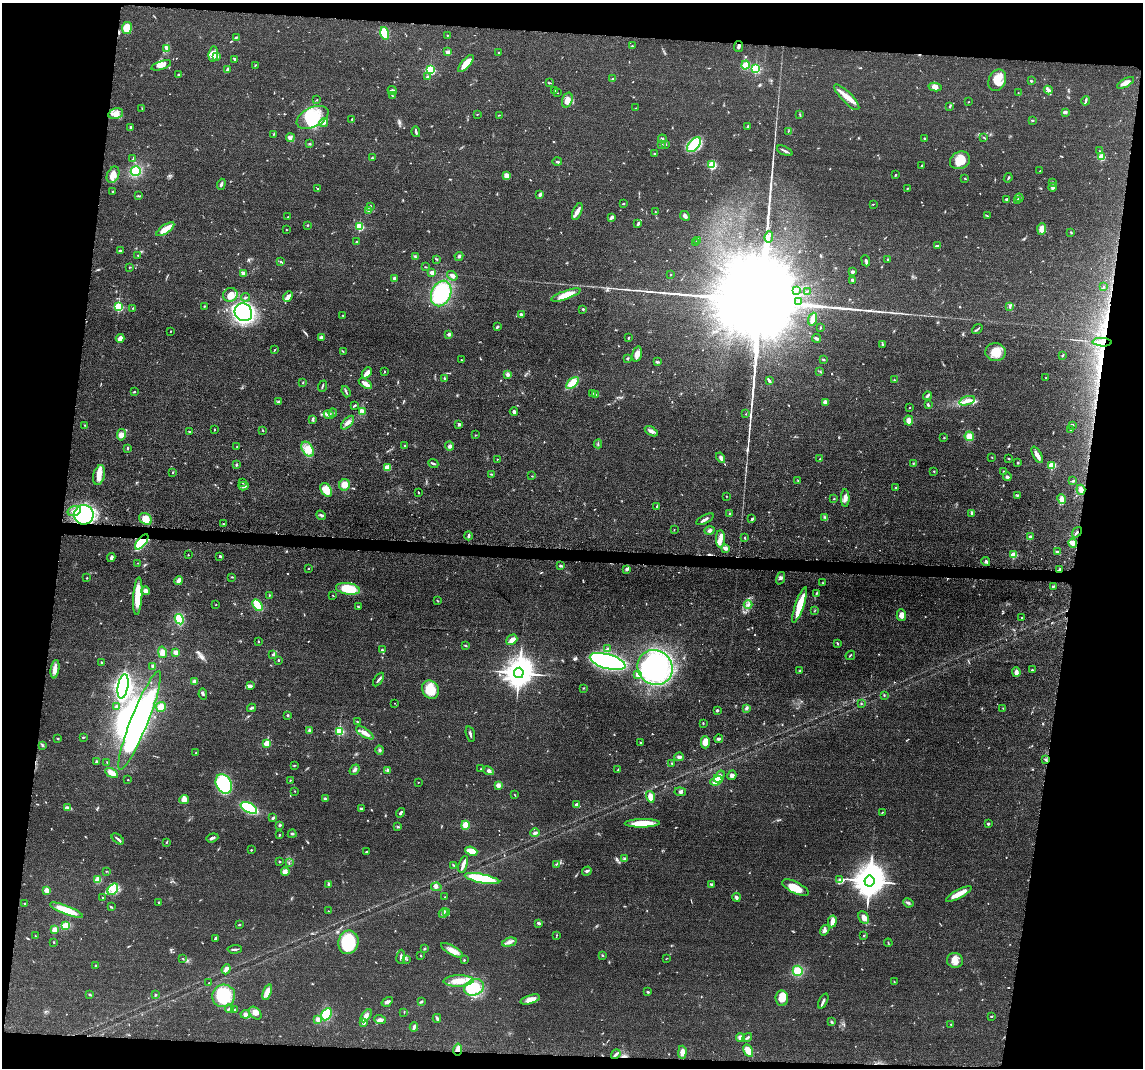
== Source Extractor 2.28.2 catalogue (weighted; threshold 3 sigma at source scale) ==
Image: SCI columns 14-4577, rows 229-4491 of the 4591 x 4659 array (HDU 1 of 3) = the unmasked area's bounding box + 8 px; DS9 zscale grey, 4 x 4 block average (1 PNG px = mean of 4 x 4 image px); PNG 1145 x 1070 px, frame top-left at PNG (2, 3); each listed source drawn as its Kron ellipse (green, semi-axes under 4 px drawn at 4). Shown black and unused: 16% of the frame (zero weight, under 3 of 5 exposures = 4% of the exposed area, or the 3 px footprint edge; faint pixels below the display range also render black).
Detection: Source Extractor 2.28.2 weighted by HDU 2 'WHT'. Background 0.0483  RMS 0.0056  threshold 0.0254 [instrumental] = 3 sigma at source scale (4.5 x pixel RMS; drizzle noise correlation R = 1.50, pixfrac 1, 0.05/0.05 arcsec/px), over >= 5 px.
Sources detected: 753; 4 too faint to see at this stretch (4 x 4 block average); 9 inside a brighter object's white glare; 2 cosmic-ray / hot-pixel residue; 3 long thin detections or spike segments (spike, bleed or trail) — neither listed nor drawn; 7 coinciding with a brighter row at this scale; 42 inside a brighter listed object's ellipse — not listed separately; of the other 686, all 500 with FLUX_AUTO >= 1.55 (the completeness limit of this list) listed and drawn (186 fainter detections not listed), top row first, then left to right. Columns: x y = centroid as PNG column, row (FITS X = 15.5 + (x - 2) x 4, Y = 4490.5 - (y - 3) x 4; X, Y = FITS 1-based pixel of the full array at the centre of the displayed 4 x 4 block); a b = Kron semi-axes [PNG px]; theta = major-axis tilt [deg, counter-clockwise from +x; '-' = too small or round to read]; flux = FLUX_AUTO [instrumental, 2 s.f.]
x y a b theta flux
127 28 6 5 - 52
385 33 6 4 -74 110
447 35 2 2 - 1.6
236 37 3 2 - 4
632 46 2 2 - 1.8
738 47 5 2 - 7.8
166 48 4 4 - 7.8
448 52 3 2 - 15
499 53 2 2 - 1.8
213 54 8 4 82 31
216 56 2 2 - 60
235 59 4 2 - 4.5
466 63 11 3 48 49
161 65 10 4 17 20
255 65 3 2 - 1.8
745 65 4 4 - 29
756 68 2 2 - 370
227 69 3 2 - 7.6
430 70 2 2 - 450
179 75 3 3 - 3.9
427 77 2 2 - 2.7
612 79 2 2 - 2.1
997 80 11 8 66 47
1031 81 2 2 - 4.5
549 83 3 2 - 2.6
1126 83 9 4 28 21
935 87 6 4 -12 18
392 90 4 3 - 7.4
1048 90 4 3 - 8.5
554 91 2 2 - 2.3
557 92 3 2 - 2.3
1018 93 2 2 - 1.7
392 96 3 2 - 2.8
847 97 17 5 -46 35
317 100 2 2 - 1.6
567 100 8 5 72 20
1086 101 5 2 - 4.8
968 102 2 2 - 1.9
950 106 3 2 - 3.7
142 108 2 2 - 2
636 108 2 2 - 1.9
1065 112 4 2 - 6.8
116 114 7 5 13 21
477 114 2 2 - 1.6
800 114 2 2 - 2.1
499 115 2 2 - 1.7
312 117 17 9 26 120
352 119 2 2 - 2.6
1032 121 3 2 - 1.8
324 123 4 3 - 7.7
748 126 3 2 - 2.7
131 127 2 2 - 4.2
788 131 2 2 - 1.9
416 132 5 2 - 7.6
274 134 2 2 - 2.2
290 138 4 4 - 8.3
924 138 2 2 - 3.1
984 138 3 2 - 3
662 139 4 3 - 5.3
309 144 2 2 - 2.3
666 144 2 2 - 2.4
661 145 2 2 - 2.6
694 145 9 5 48 120
785 151 8 2 -25 8.3
1100 151 2 2 - 2.1
654 154 2 2 - 3.6
1101 157 2 2 - 150
372 158 2 2 - 4
133 159 3 2 - 2.4
960 160 10 8 28 57
557 162 5 2 - 4.8
712 165 2 2 - 350
921 166 2 2 - 2.8
136 171 5 4 - 71
1040 171 2 2 - 2.3
113 175 8 6 65 33
895 175 3 2 - 3.4
507 176 4 3 - 22
964 178 2 2 - 1.8
1008 178 5 2 - 3.4
1052 182 2 2 - 2.8
221 184 5 2 - 8.2
1053 187 4 3 - 8.4
908 188 2 2 - 1.9
317 189 2 2 - 2.2
112 192 3 2 - 2
540 195 4 3 - 7.1
138 196 3 2 - 3
1019 198 4 3 - 5.2
1006 199 2 2 - 20
1018 200 3 3 - 5.4
623 204 2 2 - 2.8
873 204 2 2 - 2.1
370 207 4 2 - 4.3
368 210 3 2 - 4.3
577 211 9 4 67 17
655 212 2 2 - 1.6
685 216 5 3 - 10
987 216 3 2 - 2.3
288 217 2 2 - 2.7
612 217 4 2 - 13
638 224 3 2 - 5.8
307 225 3 2 - 2.4
359 226 2 2 - 290
165 229 10 3 35 54
286 229 3 2 - 1.6
1042 229 6 4 86 25
1071 232 3 2 - 2.9
769 237 6 2 83 5400
698 241 3 2 - 8.1
356 242 3 2 - 3.8
695 243 3 2 - 1.6
937 246 3 2 - 6.2
120 251 3 3 - 3.6
138 255 2 2 - 2
415 256 2 2 - 2.4
459 256 4 3 - 5.4
436 259 2 2 - 1.9
888 259 2 2 - 3.7
866 261 5 2 - 6.3
281 262 2 2 - 2.3
129 267 2 2 - 2.7
426 267 2 2 - 2.5
432 272 4 3 - 14
852 272 2 2 - 9
244 273 4 4 - 8.2
671 275 2 2 - 3.6
452 276 5 3 - 8.3
395 279 3 2 - 13
852 280 4 2 - 6
1103 287 3 2 - 3
796 291 3 2 - 3.8
807 291 2 2 - 1.9
441 293 13 9 67 250
230 295 7 6 - 29
566 295 15 4 20 64
288 296 6 4 47 12
245 297 4 2 - 3
799 301 2 2 - 1.6
204 306 2 2 - 2.4
118 307 2 2 - 350
1010 307 4 2 - 4.4
133 308 2 2 - 2.1
583 309 2 2 - 4.1
243 312 9 8 - 750
521 314 3 2 - 7.3
343 315 2 2 - 2.1
813 319 6 3 71 28
497 327 3 2 - 5.8
820 328 3 2 - 2.2
977 329 6 2 39 5.1
170 331 2 2 - 1.8
449 334 2 2 - 31
321 337 4 3 - 8
120 338 4 2 - 25
628 338 3 2 - 2.9
817 338 4 2 - 6.6
1102 342 9 2 -3 15
882 344 4 2 - 3.2
275 350 2 2 - 2.1
343 351 2 2 - 1.7
995 352 10 9 - 53
637 354 8 4 76 22
1062 355 3 2 - 2.9
627 358 3 2 - 2.3
461 360 2 2 - 2.7
824 360 3 2 - 3.7
657 362 3 2 - 5.6
820 371 3 2 - 1.8
384 372 2 2 - 1.7
367 373 6 3 49 20
508 374 3 2 - 12
1046 378 2 2 - 1.7
444 379 4 2 - 3.9
895 380 4 2 - 2.8
769 381 3 2 - 9.5
303 382 2 2 - 2.3
572 383 7 4 42 49
365 384 7 2 -32 26
322 386 6 2 68 3.8
134 392 2 2 - 3.4
346 392 6 2 -70 5
592 393 2 2 - 2.1
596 395 3 2 - 3.3
927 396 5 2 - 11
967 401 8 4 17 17
278 402 3 2 - 6.3
826 402 4 3 - 16
355 405 3 2 - 3
928 405 3 2 - 4
910 407 2 2 - 1.6
362 411 3 2 - 5
514 411 4 3 - 6
333 413 4 3 - 5.9
746 414 2 2 - 1.7
329 415 5 4 - 9.8
313 420 4 3 - 4.6
909 421 5 4 - 22
348 423 8 3 47 13
85 425 2 2 - 1.9
459 425 3 2 - 3.7
1072 425 2 2 - 24
215 429 2 2 - 2
1071 429 2 2 - 3.4
263 430 3 2 - 2
189 431 3 2 - 2.3
651 431 7 3 -31 12
121 435 6 4 79 16
475 435 2 2 - 1.6
969 436 5 4 - 25
944 438 2 2 - 3.9
598 444 4 2 - 3.4
404 446 2 2 - 2.6
450 446 4 4 - 11
237 447 2 2 - 1.7
127 448 3 2 - 3.1
308 449 8 5 -57 42
1037 455 9 3 -60 22
992 457 2 2 - 1.6
721 458 5 3 - 9.2
497 459 2 2 - 1.8
820 459 3 2 - 2.3
1009 459 3 2 - 2.4
433 463 5 2 - 5.9
913 463 2 2 - 1.6
1018 463 2 2 - 4.2
236 465 3 2 - 3.9
1052 466 2 2 - 170
388 467 4 3 - 24
934 471 3 2 - 2.3
1004 471 2 2 - 1.7
173 472 2 2 - 3.1
491 474 3 2 - 2
99 475 10 5 76 35
532 476 2 2 - 1.7
1007 477 4 3 - 7.1
798 481 3 2 - 1.6
1073 481 3 2 - 3.4
242 482 3 2 - 1.9
345 485 6 5 - 28
243 486 5 3 - 7.9
896 487 2 2 - 4.2
326 490 7 5 -57 48
1081 490 5 4 - 12
418 492 2 2 - 2.3
1017 495 3 2 - 3.2
726 496 2 2 - 1.6
845 498 9 4 -89 14
834 499 2 2 - 2.8
1062 499 5 4 - 22
657 506 3 2 - 4.1
74 511 7 4 17 20
972 513 3 3 - 6.7
730 514 2 2 - 4.6
84 515 10 9 - 240
321 515 5 2 - 5.4
825 518 4 3 - 5.3
146 519 7 5 -38 43
705 519 9 2 28 11
752 519 3 2 - 5.2
223 524 2 2 - 2.7
674 530 2 2 - 2.1
709 530 5 3 - 9.1
1077 532 6 2 53 7.2
468 536 4 2 - 6.7
1030 537 2 2 - 46
745 538 2 2 - 3.6
720 539 9 4 89 17
142 542 9 4 51 190
1073 543 5 3 - 22
725 548 4 2 - 19
1057 552 3 2 - 4.8
188 555 2 2 - 2.1
1014 555 2 2 - 140
220 556 2 2 - 4.9
111 557 4 2 - 7.3
986 561 4 4 - 7.1
138 563 2 2 - 2.1
561 566 4 2 - 4.7
308 568 2 2 - 2.1
627 569 3 2 - 12
1059 569 3 2 - 3
232 577 2 2 - 3
87 578 3 2 - 2.2
780 578 6 3 72 7.8
179 581 4 3 - 17
823 583 2 2 - 1.6
1053 586 4 2 - 3.6
348 589 12 5 -10 95
146 591 4 3 - 18
816 594 4 2 - 3.7
269 595 2 2 - 2.9
333 595 2 2 - 1.6
138 596 19 4 86 77
438 601 3 2 - 1.6
216 605 2 2 - 1.8
258 605 6 3 -57 100
748 605 4 3 - 7.5
800 605 19 4 71 77
358 607 4 2 - 2.4
815 611 3 2 - 1.9
901 615 5 4 - 17
1022 618 2 2 - 2.1
179 619 5 4 - 110
512 640 6 4 40 18
258 641 2 2 - 1.9
837 643 4 2 - 3.2
465 645 3 2 - 2.7
607 649 3 2 - 5.1
382 650 3 2 - 4.2
162 652 6 4 -77 18
175 652 3 3 - 17
272 655 2 2 - 2.6
850 655 5 2 - 3.3
278 660 3 2 - 2.9
608 661 18 7 -16 860
101 662 2 2 - 2.8
153 666 4 2 - 6.4
655 668 18 17 - 610
55 669 9 4 81 18
1032 670 3 2 - 3.2
800 671 2 2 - 3.2
1016 672 5 3 - 17
519 673 5 4 - 6600
638 674 3 3 - 20
378 680 7 2 56 7.1
194 682 3 2 - 19
123 686 12 5 80 1300
250 686 2 2 - 20
583 688 2 2 - 2.1
430 690 9 8 - 91
203 694 6 2 -80 4
884 695 2 2 - 2.3
394 703 2 2 - 1.6
861 703 2 2 - 2.1
116 707 2 2 - 24
161 707 5 5 - 30
251 708 4 2 - 5.7
746 708 3 3 - 7.1
1003 708 2 2 - 1.8
717 710 2 2 - 21
288 715 2 2 - 3.9
140 720 53 8 68 860
357 722 2 2 - 2
703 723 2 2 - 2.4
309 731 3 2 - 3.1
339 731 2 2 - 330
365 733 10 3 -32 22
470 734 8 2 -76 8.6
83 737 3 2 - 3.7
58 738 3 2 - 2.6
719 739 4 3 - 6.5
705 742 6 4 -89 28
640 743 2 2 - 3.5
267 744 2 2 - 150
42 745 2 2 - 1.6
380 750 4 2 - 3.6
196 753 2 2 - 3.1
679 757 5 3 - 8.6
1045 759 3 2 - 2.7
97 762 3 2 - 5
107 762 3 2 - 1.7
672 763 2 2 - 2.6
294 765 3 2 - 2.1
481 769 3 2 - 2.2
618 769 3 2 - 1.6
355 770 6 3 50 7.6
388 770 4 2 - 3.7
489 771 5 3 - 10
112 773 7 3 -30 29
732 775 5 3 - 9.2
719 776 6 3 54 15
128 780 2 2 - 1.6
290 780 2 2 - 2.5
716 781 6 4 22 64
418 782 2 2 - 2.9
224 784 10 7 -61 240
498 785 2 2 - 76
295 791 2 2 - 2.5
680 792 6 3 -6 6.4
514 794 3 2 - 1.8
650 797 6 3 -74 33
325 798 3 2 - 3.5
184 799 5 4 - 20
576 804 3 2 - 5.5
68 808 2 2 - 2.1
249 808 9 5 -29 220
361 809 2 2 - 4.3
882 812 3 2 - 2.2
401 813 5 2 - 6.1
273 818 4 2 - 5.1
642 823 18 4 1 71
988 824 2 2 - 14
280 825 3 2 - 4.6
465 825 4 3 - 35
398 827 2 2 - 2.3
535 833 4 2 - 8.8
292 834 4 2 - 4.5
280 835 3 2 - 2.5
212 838 6 3 19 7
118 839 7 2 -39 7.4
167 842 3 2 - 2.3
251 850 2 2 - 5.8
471 851 6 4 -20 46
366 852 2 2 - 2.5
624 858 3 2 - 3.1
280 862 2 2 - 3.1
289 862 2 2 - 1.7
463 864 9 2 70 22
556 864 3 2 - 2.8
454 866 2 2 - 2.2
106 871 2 2 - 1.7
587 871 5 2 - 5.8
285 872 4 3 - 8.9
98 879 4 3 - 26
482 879 17 4 -11 220
839 879 3 2 - 3.6
869 881 5 5 - 8700
329 884 3 3 - 4.2
712 884 4 2 - 4.2
436 887 5 3 - 7.1
795 888 14 5 -27 58
113 889 6 4 52 21
47 890 2 2 - 86
959 894 14 3 29 45
445 897 2 2 - 3.4
736 897 4 2 - 8.4
102 898 2 2 - 2.4
159 903 2 2 - 1.9
908 903 5 3 - 6.1
25 904 2 2 - 3.3
111 907 3 2 - 3.8
66 910 17 4 -21 72
328 911 2 2 - 2.1
446 912 3 2 - 2.3
443 913 5 2 - 5.4
864 917 7 4 -64 19
832 921 6 4 81 15
539 923 3 2 - 7.5
239 925 3 2 - 2.8
66 926 4 3 - 61
54 930 4 3 - 18
825 930 6 3 56 8.8
557 935 3 2 - 1.6
864 935 2 2 - 2.2
35 936 2 2 - 2
215 938 3 2 - 5
54 942 2 2 - 5.4
348 942 12 10 78 220
509 942 7 3 14 13
888 943 4 2 - 2
235 949 7 2 4 7.4
425 949 3 2 - 2.6
452 950 12 4 -30 25
421 955 2 2 - 3.1
603 955 3 2 - 2
401 957 7 2 81 7.7
183 959 3 2 - 2
407 959 2 2 - 1.8
666 959 3 2 - 1.6
464 960 2 2 - 3
955 960 8 7 - 28
95 965 2 2 - 2.5
226 969 5 3 - 17
798 971 5 5 - 55
458 981 15 5 2 50
894 982 2 2 - 1.7
209 983 3 2 - 2.2
474 987 10 8 24 59
267 992 8 3 71 29
648 992 2 2 - 12
90 995 3 2 - 3.4
155 995 3 2 - 3.1
224 996 11 11 - 160
782 998 8 6 -85 26
530 1000 10 3 17 29
823 1001 8 2 65 9.9
387 1002 6 3 34 12
421 1002 3 2 - 3.8
229 1008 4 2 - 5.6
235 1009 3 2 - 2.5
404 1012 3 2 - 1.7
255 1013 7 5 -45 21
245 1014 4 3 - 15
327 1014 6 4 60 110
366 1016 7 4 55 13
991 1016 2 2 - 2.8
437 1018 4 2 - 6.1
318 1019 3 2 - 17
380 1020 6 4 -19 9.7
364 1022 3 2 - 16
831 1022 4 2 - 4.4
951 1024 2 2 - 2.3
414 1027 4 2 - 10
740 1038 4 4 - 14
747 1038 5 2 - 5.9
458 1049 6 3 79 21
748 1051 7 4 -62 39
682 1052 6 3 88 20
616 1054 5 2 - 7.6
Overlapping masked pixels (flux is a lower limit): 5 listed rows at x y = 1102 342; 1077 532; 142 542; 1059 569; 458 1049
Diffuse or blended objects may show on this block-average render without a row.